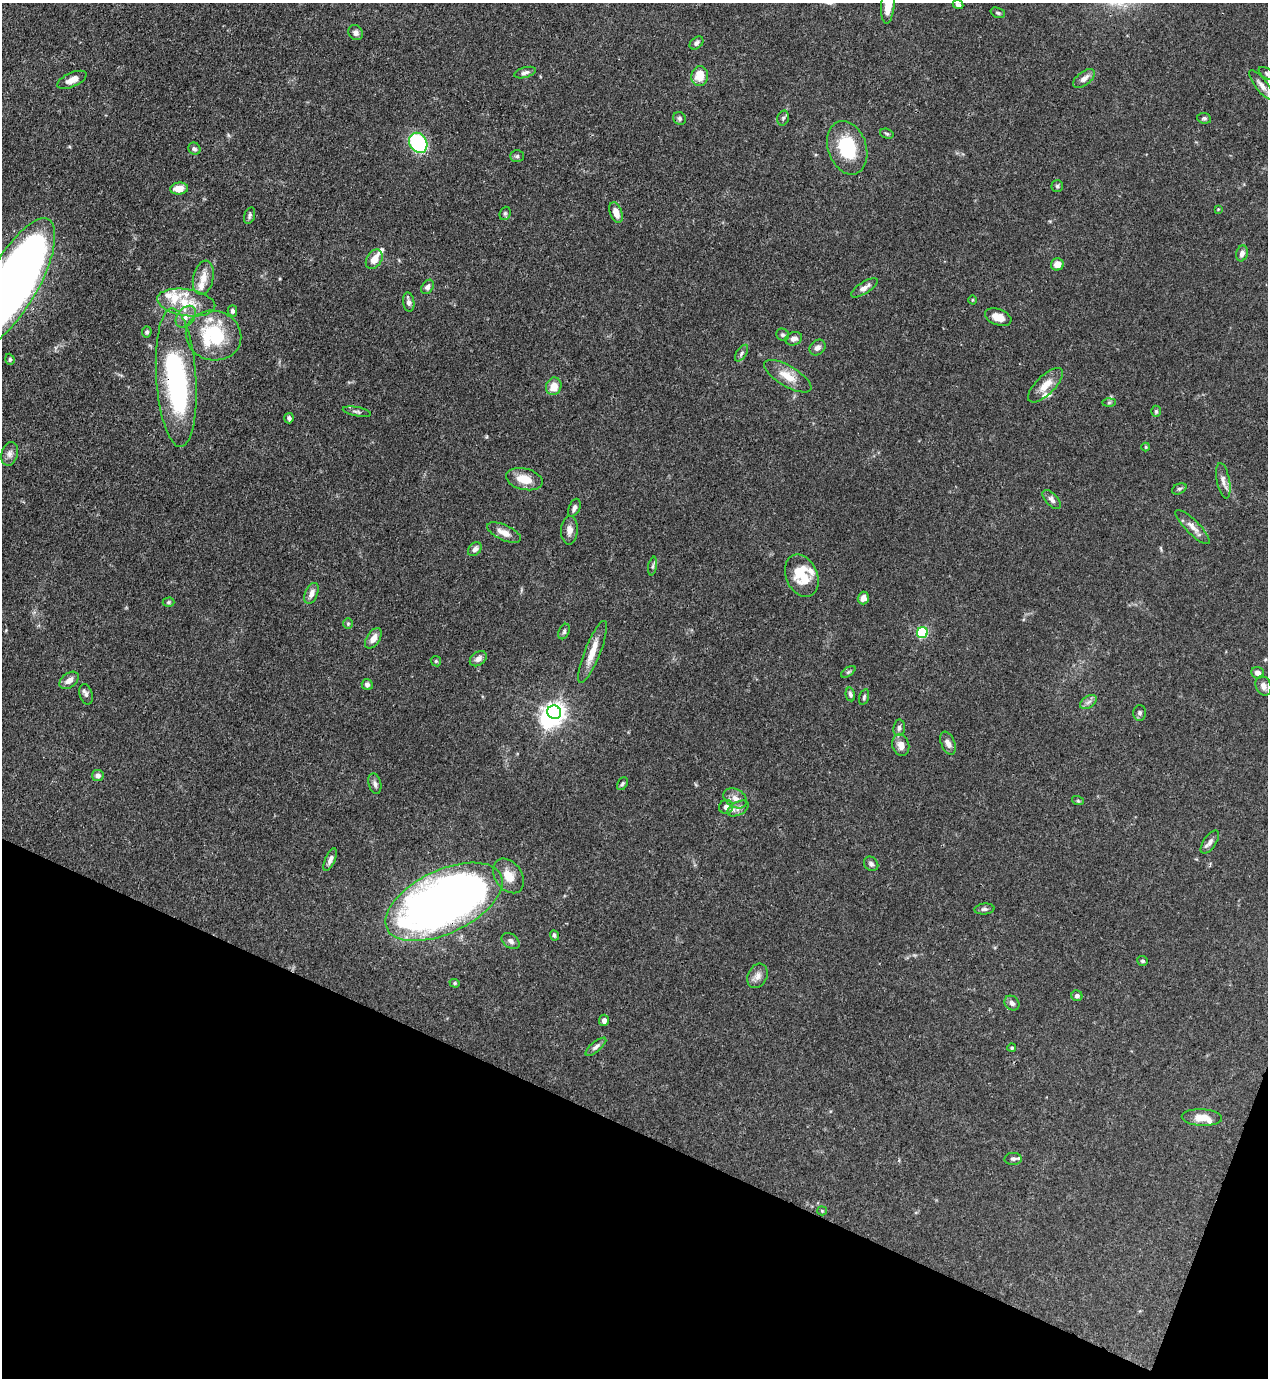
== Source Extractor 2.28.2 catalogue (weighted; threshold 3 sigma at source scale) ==
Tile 15 of 4 x 4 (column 3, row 4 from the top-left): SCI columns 2757-4022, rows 43-1418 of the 5649 x 5585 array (HDU 1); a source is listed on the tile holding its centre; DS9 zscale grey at full resolution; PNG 1270 x 1380 px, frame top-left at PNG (2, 3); each listed source drawn as its Kron ellipse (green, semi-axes under 4 px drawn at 4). Shown black and unused: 19% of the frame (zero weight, under 3 of 4 exposures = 7% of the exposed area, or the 3 px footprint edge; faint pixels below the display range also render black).
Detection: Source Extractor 2.28.2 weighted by HDU 2 'WHT'; one run over the whole footprint, this tile lists its part. Background 0.077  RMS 0.0036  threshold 0.0161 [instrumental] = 3 sigma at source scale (4.5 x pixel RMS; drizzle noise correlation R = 1.50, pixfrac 1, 0.05/0.05 arcsec/px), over >= 5 px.
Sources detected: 129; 3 inside a brighter object's white glare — neither listed nor drawn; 10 inside a brighter listed object's ellipse — not listed separately; the other 116 listed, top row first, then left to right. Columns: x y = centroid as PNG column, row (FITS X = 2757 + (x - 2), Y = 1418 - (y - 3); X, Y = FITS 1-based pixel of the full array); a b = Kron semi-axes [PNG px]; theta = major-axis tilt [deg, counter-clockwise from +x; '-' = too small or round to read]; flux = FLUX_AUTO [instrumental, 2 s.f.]
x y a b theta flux
888 5 19 6 84 6.5
958 5 5 4 - 0.86
998 13 7 5 -19 0.64
356 33 8 7 - 1.3
696 43 8 5 41 0.89
525 73 11 5 16 1.2
1267 74 9 5 -35 0.74
700 76 10 8 80 6
1084 78 13 6 37 2.1
72 80 16 7 24 2.9
1261 85 18 6 -51 2.2
680 118 7 6 - 0.83
783 118 7 5 73 0.72
1204 118 7 5 -7 0.7
887 134 7 4 -18 0.55
418 143 10 8 -56 35
847 148 27 19 -71 20
194 149 6 5 - 0.82
517 156 7 5 -1 0.73
1057 186 6 6 - 0.72
179 189 9 6 7 4.2
1218 209 4 4 - 0.28
505 213 7 5 69 0.68
616 213 10 6 -70 3.7
249 215 8 5 74 0.82
1242 253 8 5 73 1.7
374 259 10 7 57 3.5
1057 264 6 6 - 2.9
203 278 17 10 78 4.4
14 281 71 25 61 350
428 287 8 5 56 1.3
864 288 15 5 32 2.1
973 300 4 3 - 0.34
186 302 29 13 -9 9.7
409 302 9 5 -80 1.5
232 311 5 4 - 0.92
186 317 12 8 51 2.7
998 317 14 8 -19 3.6
147 332 5 5 - 0.76
214 335 28 25 -15 25
783 335 6 6 - 0.72
794 339 9 6 20 1.6
818 347 9 7 42 1.6
742 353 9 5 57 0.92
10 359 6 4 -71 0.5
788 376 27 10 -31 6.1
176 378 69 20 -86 51
1045 385 23 9 45 4.7
554 386 9 7 68 4.9
1109 403 6 4 1 0.6
1156 411 5 4 - 0.57
357 412 14 4 -11 0.97
289 418 5 4 - 0.88
1146 447 4 4 - 0.43
10 454 12 8 75 1.8
524 479 18 10 -14 5.9
1223 481 18 6 -79 2.2
1179 489 7 5 28 0.69
1052 500 11 6 -47 1.4
574 508 9 5 65 1.3
1193 527 23 7 -45 3.1
569 530 14 8 88 2.4
504 532 18 7 -24 3.2
475 549 8 6 47 1.6
653 566 9 4 79 0.82
802 576 22 15 -66 11
311 593 11 6 67 2.1
863 598 6 5 - 1.9
168 602 6 4 1 0.53
348 624 5 5 - 0.5
564 632 8 5 64 0.83
922 632 5 5 - 30
373 638 11 6 58 2.9
593 652 33 8 68 6.1
478 659 9 6 36 1.8
436 661 5 4 - 0.51
848 672 8 4 36 0.61
1258 673 6 6 - 1.9
69 680 11 7 36 2.5
367 685 5 5 - 1.1
1263 686 10 7 -65 1.9
86 694 10 6 -74 1.2
850 694 7 4 -77 0.93
864 697 8 4 75 0.65
1088 702 9 5 36 1.4
554 712 7 6 - 200
1140 713 7 6 - 0.89
899 728 8 6 82 1.1
948 743 12 6 -68 2
901 745 11 8 -75 2.9
98 775 6 5 - 1.4
375 784 10 6 -75 1.3
622 784 7 4 58 0.63
735 798 12 9 -31 2.5
1078 801 6 4 -19 0.43
726 807 7 7 - 1.5
738 808 11 6 28 1.6
1210 842 13 6 55 1.7
330 860 12 5 68 1.7
871 864 8 6 -44 0.98
508 876 19 13 -56 5.2
444 902 63 31 25 310
984 909 10 5 5 0.96
554 935 5 4 - 0.62
511 941 10 6 -36 1.6
1143 961 5 5 - 0.66
758 976 13 9 64 2.3
455 983 5 4 - 0.44
1077 996 5 5 - 1.2
1012 1003 8 6 -43 1.4
604 1020 5 5 - 1.6
596 1047 13 5 40 1.3
1012 1048 4 4 - 0.48
1202 1117 20 8 -3 4.5
1013 1159 8 6 3 1
822 1211 5 4 - 0.41
Overlapping masked pixels (flux is a lower limit): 3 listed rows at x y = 14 281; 176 378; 444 902
Isophote crosses this tile's border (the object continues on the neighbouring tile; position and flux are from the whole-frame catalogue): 3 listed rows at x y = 888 5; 1267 74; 14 281